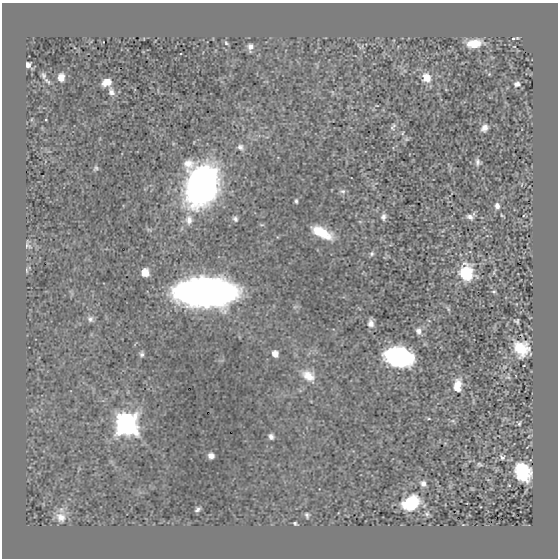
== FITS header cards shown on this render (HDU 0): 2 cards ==
NAXIS1  =                  556 /
NAXIS2  =                  556 /

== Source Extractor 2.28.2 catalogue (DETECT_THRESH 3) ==
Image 556 x 556 px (HDU 0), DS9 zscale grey, 1 PNG px = 1 image px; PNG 560 x 560 px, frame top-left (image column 1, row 556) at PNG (2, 3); no overlay
Background -2.39e-05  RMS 0.0012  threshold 0.00351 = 3 sigma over >= 5 px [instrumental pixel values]
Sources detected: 82; all 82 listed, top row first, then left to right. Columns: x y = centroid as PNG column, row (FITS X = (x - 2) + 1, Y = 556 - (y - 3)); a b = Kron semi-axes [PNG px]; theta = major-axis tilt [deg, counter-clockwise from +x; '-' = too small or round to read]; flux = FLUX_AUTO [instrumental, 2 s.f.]
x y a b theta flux
513 38 4 3 - 0.1
226 43 6 4 -46 0.14
474 43 15 8 4 1.8
514 46 3 2 - 0.045
250 47 8 5 83 0.39
361 47 9 5 39 0.12
28 65 7 5 -42 0.4
489 74 4 3 - 0.076
43 76 6 4 -71 0.21
61 77 8 6 81 0.76
427 78 11 9 -66 1.2
47 81 11 5 -37 0.22
106 82 8 7 - 1
517 84 8 7 - 0.31
111 92 10 7 -74 0.42
332 92 7 3 -71 0.081
377 105 4 2 - 0.052
32 119 5 3 - 0.064
46 120 3 2 - 0.06
393 127 12 7 71 0.29
484 128 7 6 - 0.51
402 133 5 4 - 0.09
406 139 8 6 20 0.15
240 147 9 7 -42 0.33
478 162 9 6 -85 0.28
96 168 7 6 - 0.19
522 184 5 3 - 0.069
202 185 26 19 77 53
342 191 9 6 1 0.24
296 201 4 3 - 0.15
497 206 7 6 - 0.37
502 216 4 2 - 0.092
383 217 10 7 84 0.35
470 217 9 6 -20 0.38
235 219 6 5 - 0.23
189 220 13 10 -89 0.77
360 222 6 4 -1 0.1
262 225 7 3 -1 0.098
149 230 9 4 -18 0.14
322 232 22 9 -27 2.4
28 245 14 8 -68 0.34
372 254 7 6 - 0.2
27 270 8 3 87 0.11
145 272 7 6 - 1.2
494 272 10 3 70 0.11
466 273 13 11 -80 4.4
494 291 5 5 - 0.12
205 292 35 16 0 120
448 309 9 4 -57 0.16
90 319 9 7 -46 0.3
429 321 4 2 - 0.057
517 321 5 4 - 0.16
371 323 8 5 87 0.48
419 331 9 8 - 0.44
521 348 17 14 -45 2.2
142 354 5 4 - 0.22
275 354 6 5 - 0.87
399 357 23 15 -12 11
308 376 19 12 -37 1.3
508 377 9 6 -4 0.21
457 385 17 10 83 1.2
429 419 5 3 - 0.081
453 421 7 5 -13 0.16
519 423 5 3 - 0.12
127 424 10 9 - 59
271 436 5 5 - 0.3
529 436 4 2 - 0.052
211 456 5 5 - 0.45
502 457 7 5 -49 0.22
479 464 7 6 - 0.16
523 472 16 12 -68 5.7
488 480 6 3 -19 0.067
423 484 8 7 - 0.38
472 489 6 3 -19 0.062
411 503 12 9 28 5.7
198 509 6 4 47 0.23
61 510 10 10 - 0.49
427 514 7 7 - 0.22
307 515 7 5 -80 0.18
61 517 15 13 -42 0.92
295 523 4 3 - 0.13
463 525 5 3 - 0.059